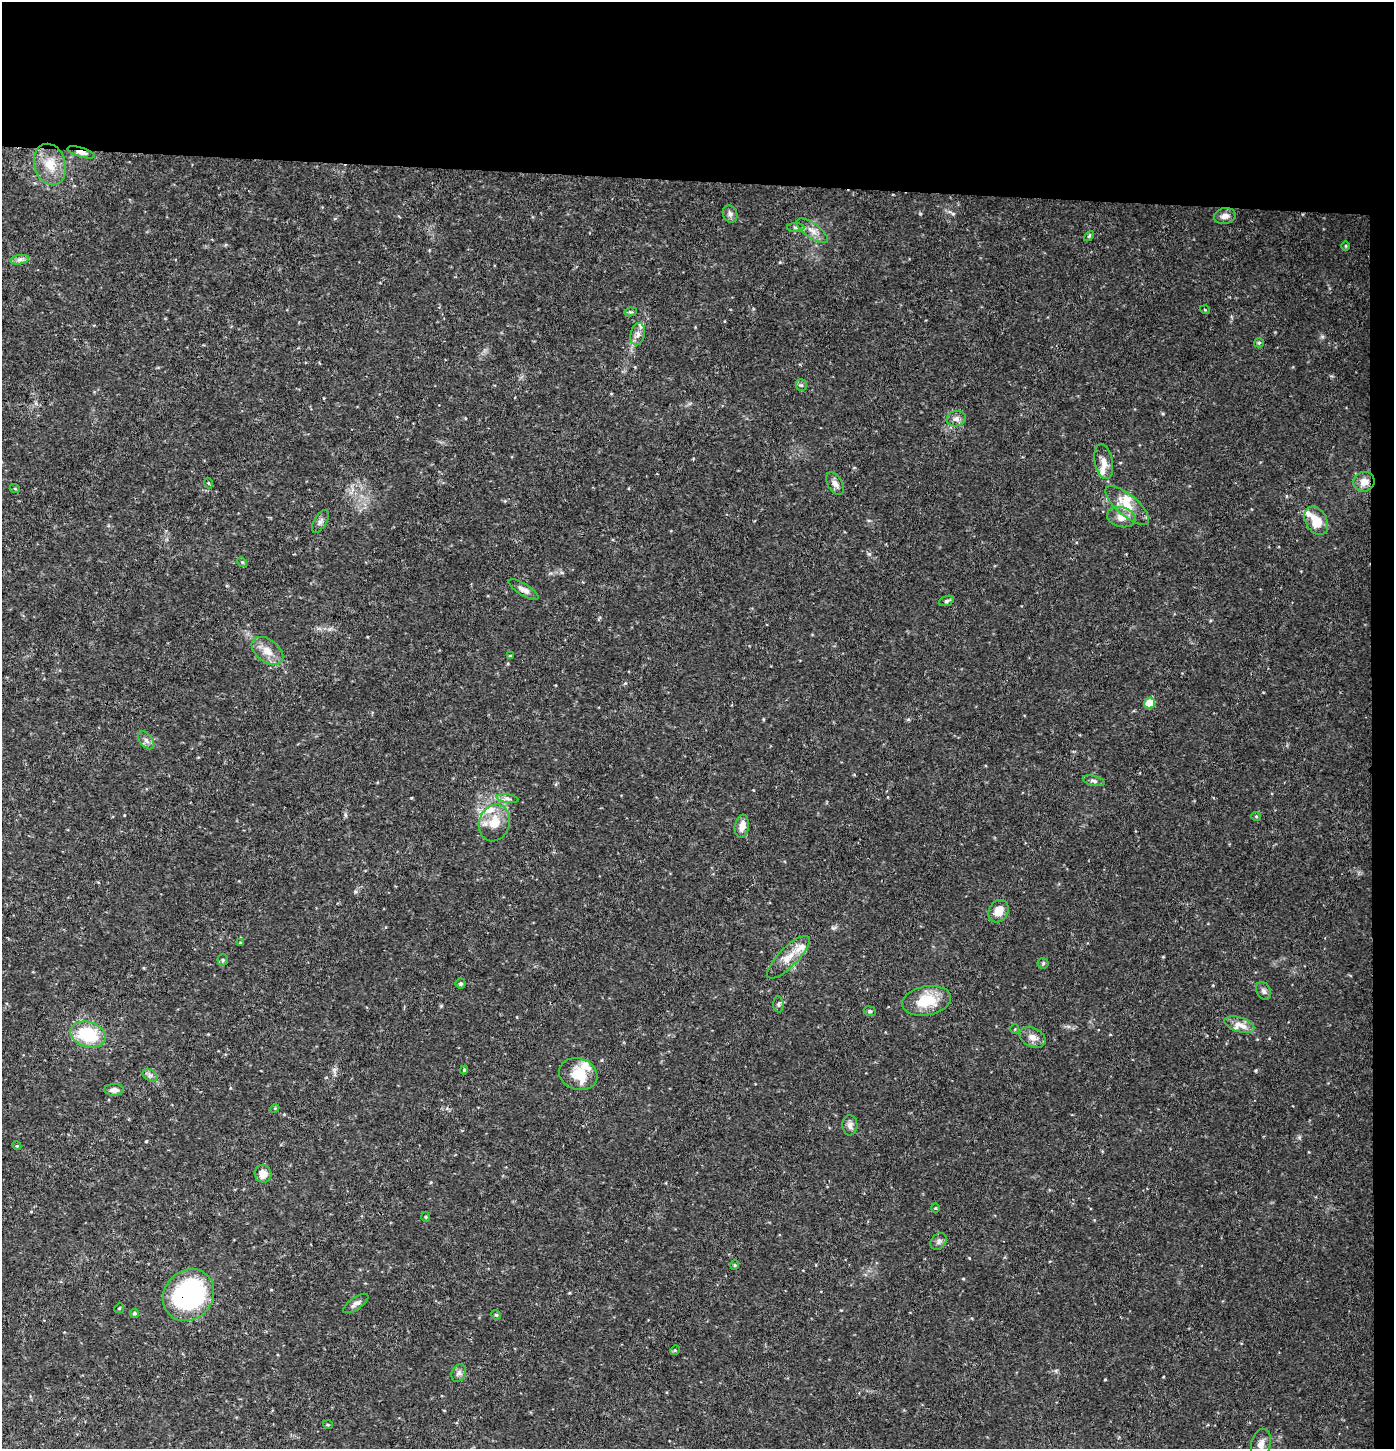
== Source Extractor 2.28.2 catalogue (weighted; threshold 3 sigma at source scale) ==
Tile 3 of 3 x 3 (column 3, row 1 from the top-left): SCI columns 2998-4389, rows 2897-4343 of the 4603 x 4354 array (HDU 1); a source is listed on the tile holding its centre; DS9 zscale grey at full resolution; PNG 1396 x 1451 px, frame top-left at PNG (2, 2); each listed source drawn as its Kron ellipse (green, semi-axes under 4 px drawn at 4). Shown black and unused: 14% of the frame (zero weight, under 3 of 4 exposures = <1% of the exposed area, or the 3 px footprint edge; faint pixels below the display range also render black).
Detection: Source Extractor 2.28.2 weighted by HDU 2 'WHT'; one run over the whole footprint, this tile lists its part. Background 0.0301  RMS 0.0037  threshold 0.0167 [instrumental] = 3 sigma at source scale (4.5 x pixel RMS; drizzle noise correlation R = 1.50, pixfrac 1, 0.0396/0.0396 arcsec/px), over >= 5 px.
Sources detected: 79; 8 inside a brighter listed object's ellipse — not listed separately; the other 71 listed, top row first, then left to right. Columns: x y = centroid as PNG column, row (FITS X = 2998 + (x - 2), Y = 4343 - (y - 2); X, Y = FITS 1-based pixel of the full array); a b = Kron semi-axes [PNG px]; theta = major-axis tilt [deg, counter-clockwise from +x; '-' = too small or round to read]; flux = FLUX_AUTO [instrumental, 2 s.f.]
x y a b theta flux
81 152 14 4 -17 1.8
50 164 21 15 -74 7.6
730 214 9 7 -65 1.3
1225 216 11 8 12 2.3
796 227 9 4 -1 0.74
812 231 18 7 -35 2.9
1089 236 6 3 45 0.5
1346 246 5 3 - 0.31
20 260 9 4 9 1.2
1205 310 5 3 - 0.28
630 312 6 4 7 0.52
638 334 11 7 78 1.9
1259 343 5 4 - 0.46
801 385 6 5 - 0.73
956 419 9 7 11 1.7
1104 462 18 9 -79 3
1364 482 10 9 - 3.2
208 483 5 3 - 0.34
835 484 12 7 -59 1.9
15 489 5 3 - 0.33
1127 506 27 10 -41 6.9
1121 517 14 10 -15 3.3
320 521 12 6 59 1.4
1316 521 15 10 -59 7.3
242 562 5 4 - 0.42
523 590 17 6 -31 2.1
947 601 8 5 19 0.8
267 651 18 11 -37 4.4
511 656 4 3 - 0.49
1150 703 5 5 - 10
146 740 10 6 -52 1.3
1094 781 11 4 -14 1
508 799 11 4 -9 1.1
1256 816 5 3 - 0.34
494 823 19 15 70 6.7
742 826 11 7 81 3.4
999 911 12 9 61 4.9
241 943 4 3 - 0.47
788 957 28 9 45 5.3
223 960 5 5 - 0.55
1043 963 5 5 - 0.53
461 983 5 5 - 0.67
1264 991 9 7 -65 1.2
926 1001 25 14 10 11
778 1004 8 5 -85 0.71
870 1011 6 4 -23 0.58
1239 1025 15 7 -18 3
1015 1029 5 3 - 0.29
88 1035 18 12 -15 19
1033 1037 14 9 -27 2.8
464 1070 4 4 - 0.42
578 1074 19 15 -18 8.9
150 1075 8 5 -30 1
114 1090 10 6 2 1.7
275 1108 5 3 - 0.34
850 1125 10 7 -88 1.7
17 1146 4 3 - 0.34
263 1174 9 8 - 3.5
935 1208 5 3 - 0.31
426 1217 5 3 - 0.32
939 1241 9 7 49 1.2
735 1265 5 4 - 0.44
189 1295 27 24 49 57
356 1303 14 6 34 1.6
119 1308 5 4 - 0.41
134 1313 5 4 - 0.57
496 1315 5 4 - 0.44
675 1350 5 4 - 0.41
459 1373 9 6 63 1.3
328 1425 5 3 - 0.35
1261 1444 15 9 76 3.1
Overlapping masked pixels (flux is a lower limit): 3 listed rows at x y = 81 152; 1364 482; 189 1295
Unlisted compact peaks at least as high as the median listed source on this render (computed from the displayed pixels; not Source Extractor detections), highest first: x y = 869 554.